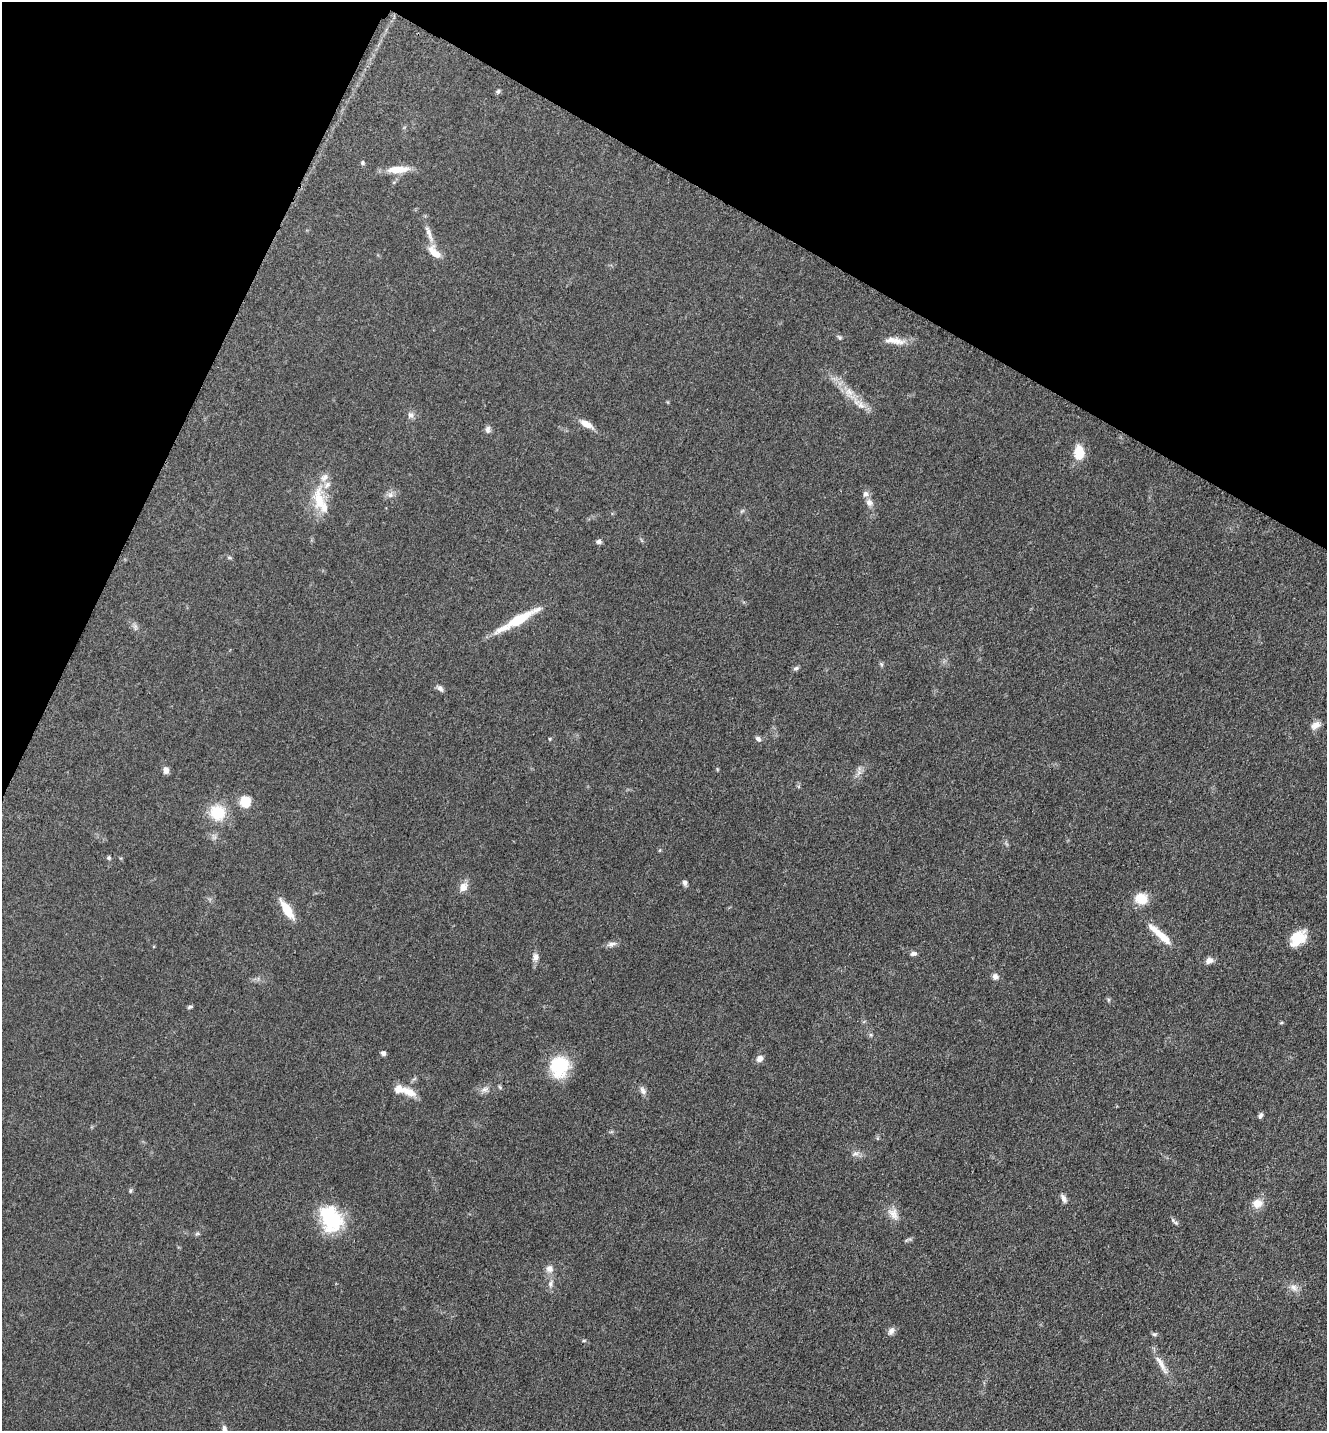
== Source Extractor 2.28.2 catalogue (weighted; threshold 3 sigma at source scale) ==
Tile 2 of 4 x 4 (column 2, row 1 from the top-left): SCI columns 1623-2947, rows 4325-5753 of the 5805 x 5772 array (HDU 1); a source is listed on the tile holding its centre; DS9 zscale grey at full resolution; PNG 1329 x 1433 px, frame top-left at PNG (2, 2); no overlay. Shown black and unused: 22% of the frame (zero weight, under 3 of 5 exposures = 3% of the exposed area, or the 3 px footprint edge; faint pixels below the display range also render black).
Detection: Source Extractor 2.28.2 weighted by HDU 2 'WHT'; one run over the whole footprint, this tile lists its part. Background 0.0639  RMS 0.0059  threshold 0.0265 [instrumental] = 3 sigma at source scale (4.5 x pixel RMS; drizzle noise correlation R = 1.50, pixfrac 1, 0.05/0.05 arcsec/px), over >= 5 px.
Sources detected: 68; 1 inside a brighter object's white glare — not listed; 6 inside a brighter listed object's ellipse — not listed separately; the other 61 listed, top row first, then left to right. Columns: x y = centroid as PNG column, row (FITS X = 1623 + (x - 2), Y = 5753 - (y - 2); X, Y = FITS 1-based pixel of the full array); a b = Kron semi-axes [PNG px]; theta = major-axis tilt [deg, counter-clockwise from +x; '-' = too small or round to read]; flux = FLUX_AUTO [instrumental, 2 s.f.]
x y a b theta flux
498 91 6 5 - 1
362 163 6 5 - 0.92
398 169 27 8 3 9
429 233 27 5 -70 4.8
434 252 19 9 -45 7.3
839 337 8 4 -45 0.97
894 341 28 8 -8 6.6
849 392 12 8 -38 5
861 405 12 6 -39 3.8
411 415 8 7 - 2.1
586 424 16 7 -28 5.5
488 429 10 7 87 2
1079 453 14 10 -89 12
390 495 7 6 - 1.9
319 500 36 15 -82 17
869 503 11 8 -49 3
599 542 6 6 - 1.5
519 619 50 10 29 19
796 668 7 5 12 1.3
440 688 9 6 -44 1.9
1316 725 13 8 34 3.5
550 739 5 3 - 0.51
758 739 8 6 -34 1.7
166 770 8 6 -81 2.9
245 802 10 10 - 12
218 812 16 15 - 18
109 858 6 5 - 0.88
685 883 7 6 - 1.7
463 887 11 9 53 4.6
1141 899 15 12 -15 9.8
287 910 23 8 -57 11
1163 937 38 8 -42 10
1298 938 21 14 42 12
612 944 12 6 14 2.4
913 954 8 5 6 1.6
536 957 10 7 89 2.7
1209 960 10 8 25 2.7
995 976 7 7 - 2.4
190 1007 8 4 19 0.91
871 1035 6 5 - 0.95
383 1053 5 5 - 1.8
759 1058 8 8 - 3
559 1066 25 21 78 25
500 1087 6 4 -45 0.77
485 1089 12 6 16 2.5
643 1090 12 7 -59 2.4
409 1091 20 9 -24 7.7
1260 1115 7 4 68 1.5
855 1154 10 4 1 1.8
130 1191 6 4 72 0.76
1064 1198 12 6 -64 2.2
1257 1203 10 10 - 6.2
893 1214 18 11 -60 5.3
331 1220 41 22 -75 32
1176 1223 8 4 -30 1.1
197 1234 6 4 19 0.86
550 1269 10 10 - 3.3
550 1284 8 7 - 2.2
1294 1288 12 7 -57 3.2
891 1331 10 7 55 2.5
1161 1364 32 7 -61 6.2